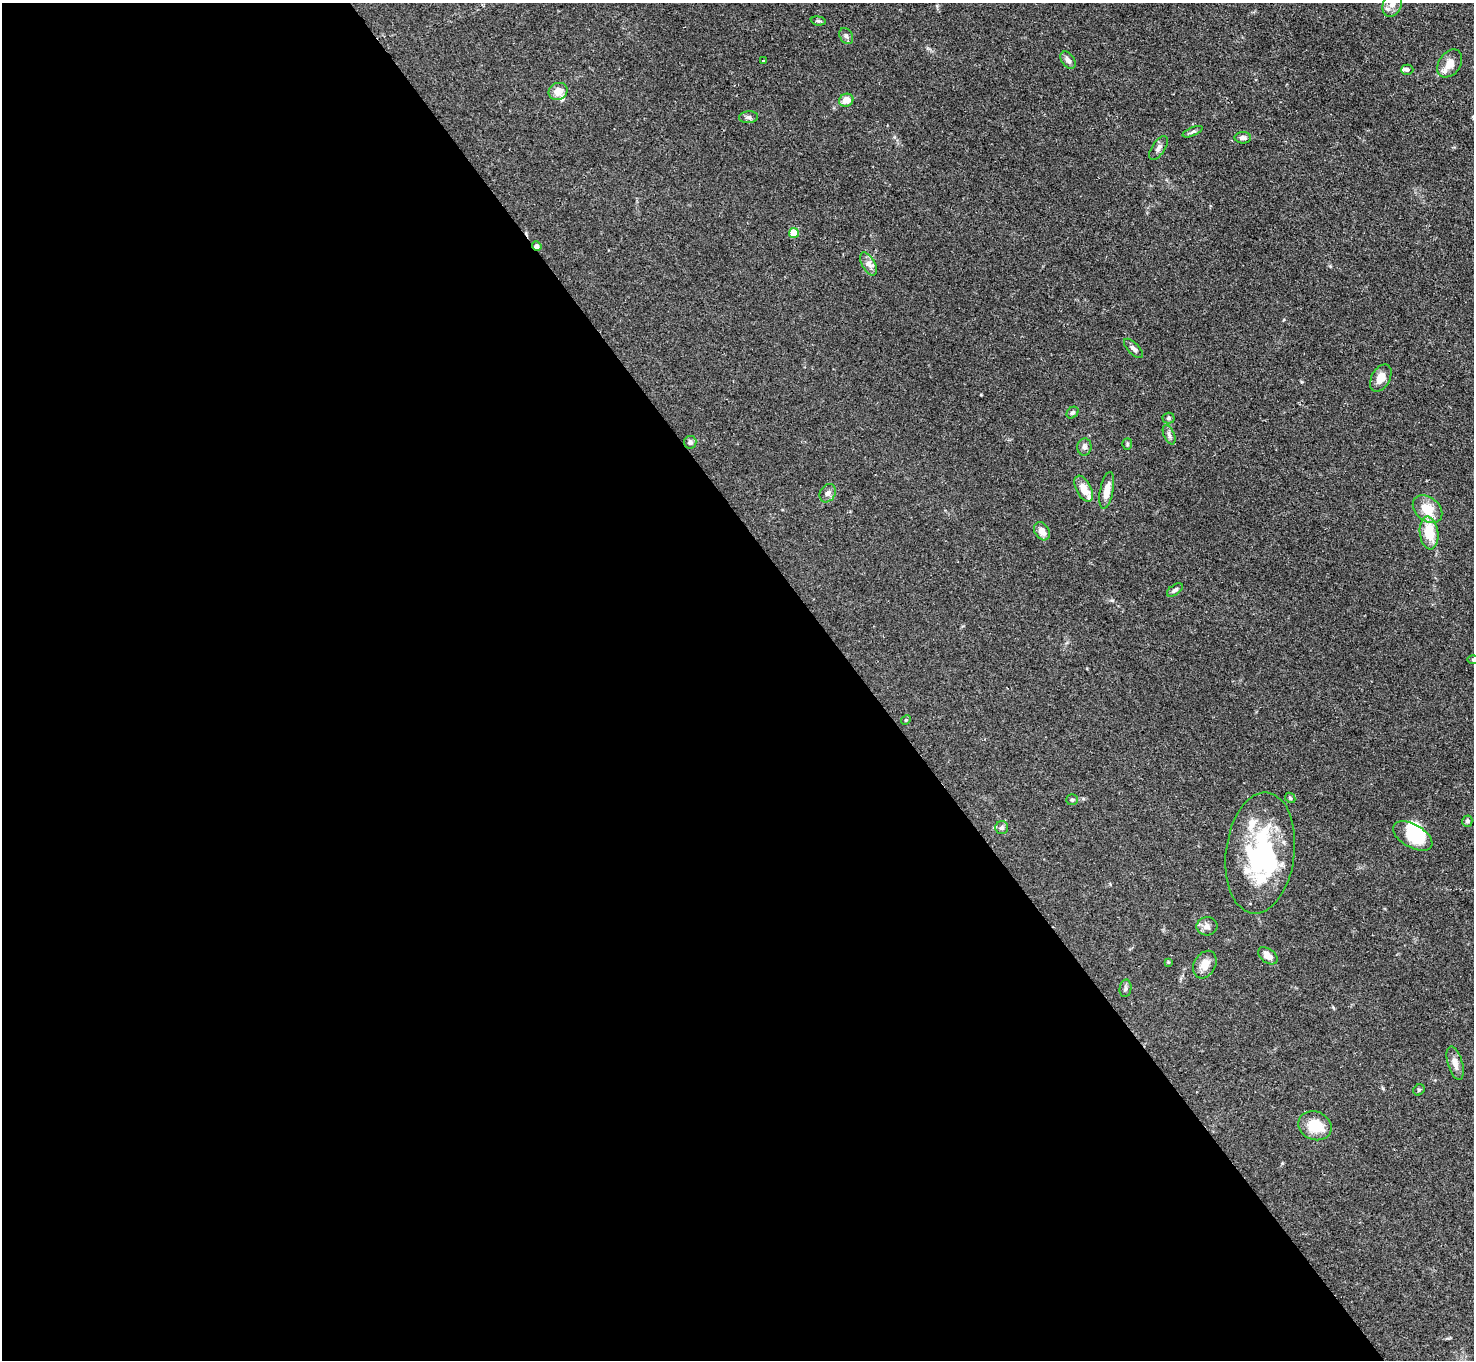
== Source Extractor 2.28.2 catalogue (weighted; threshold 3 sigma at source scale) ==
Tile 9 of 4 x 4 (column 1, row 3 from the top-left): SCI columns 1-1472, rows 1659-3016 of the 5896 x 5890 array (HDU 1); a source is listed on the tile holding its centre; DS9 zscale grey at full resolution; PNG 1476 x 1362 px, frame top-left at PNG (2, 3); each listed source drawn as its Kron ellipse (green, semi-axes under 4 px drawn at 4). Shown black and unused: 59% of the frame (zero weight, under 2 of 3 exposures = <1% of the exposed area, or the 3 px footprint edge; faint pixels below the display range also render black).
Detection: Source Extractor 2.28.2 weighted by HDU 2 'WHT'; one run over the whole footprint, this tile lists its part. Background 0.109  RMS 0.0058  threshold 0.0261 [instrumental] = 3 sigma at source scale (4.5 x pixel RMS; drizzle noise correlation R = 1.50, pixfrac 1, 0.05/0.05 arcsec/px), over >= 5 px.
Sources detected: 59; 5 inside a brighter object's white glare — neither listed nor drawn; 7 inside a brighter listed object's ellipse — not listed separately; the other 47 listed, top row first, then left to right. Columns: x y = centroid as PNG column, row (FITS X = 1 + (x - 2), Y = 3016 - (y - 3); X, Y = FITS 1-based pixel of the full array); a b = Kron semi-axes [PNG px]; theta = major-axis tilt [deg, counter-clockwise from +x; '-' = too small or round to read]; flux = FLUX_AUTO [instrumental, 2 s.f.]
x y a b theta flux
1392 4 13 9 72 5.2
818 21 7 4 -7 0.93
846 36 9 6 -60 1.8
1068 60 10 6 -53 2.2
763 61 3 2 - 0.66
1450 63 15 11 55 5.3
1407 70 6 5 - 1.8
558 91 9 8 - 5.7
846 100 7 6 - 5.9
748 117 9 6 5 1.6
1193 132 11 3 23 1.2
1243 138 8 6 0 2.2
1158 148 14 6 57 2.2
794 233 5 4 - 16
537 246 5 4 - 3
868 264 13 6 -61 3.1
1133 348 12 6 -45 2.3
1381 378 15 9 61 6.4
1073 413 6 5 - 1.4
1168 418 6 5 - 0.99
1169 435 10 5 -66 1.7
690 442 6 6 - 1.9
1127 444 5 5 - 0.8
1084 447 8 7 - 2.2
1084 489 14 7 -62 7.6
1107 490 18 6 79 7.3
828 493 9 7 60 2.5
1428 509 16 12 -39 12
1042 531 10 7 -58 4.6
1429 533 16 9 -83 15
1175 590 9 5 35 1.5
1473 660 6 4 -2 0.55
906 720 5 4 - 0.75
1290 798 6 4 -44 0.86
1072 800 6 5 - 0.98
1467 821 6 5 - 1.5
1002 828 6 6 - 1.5
1413 836 22 11 -30 19
1260 853 61 34 83 73
1207 926 10 9 - 3.1
1268 956 11 7 -37 5.5
1168 962 4 3 - 0.62
1205 965 15 10 61 5.4
1126 988 9 6 80 1.4
1455 1063 17 7 -74 4.3
1419 1090 6 5 - 0.91
1315 1126 17 14 -21 14
Overlapping masked pixels (flux is a lower limit): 1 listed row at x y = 537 246
Isophote crosses this tile's border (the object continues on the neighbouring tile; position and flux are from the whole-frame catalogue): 2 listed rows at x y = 1392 4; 1473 660